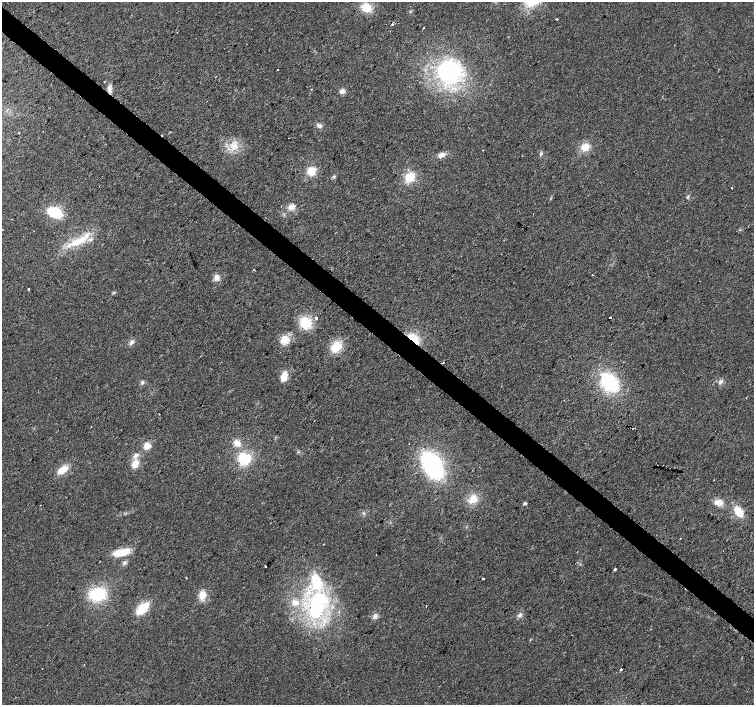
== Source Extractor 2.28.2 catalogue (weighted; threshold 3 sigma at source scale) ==
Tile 11 of 4 x 4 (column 3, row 3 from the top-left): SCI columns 3009-4511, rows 1642-3047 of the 6013 x 6028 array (HDU 1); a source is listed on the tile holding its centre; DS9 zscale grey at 2 x 2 block average (1 PNG px = mean of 2 x 2 image px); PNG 756 x 707 px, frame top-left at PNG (2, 2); no overlay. Shown black and unused: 4% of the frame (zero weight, under 2 of 3 exposures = <1% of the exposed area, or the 3 px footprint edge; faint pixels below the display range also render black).
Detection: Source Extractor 2.28.2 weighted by HDU 2 'WHT'; one run over the whole footprint, this tile lists its part. Background 0.0219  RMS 0.0061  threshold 0.0273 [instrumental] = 3 sigma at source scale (4.5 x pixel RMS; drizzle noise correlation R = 1.50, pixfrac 1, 0.0396/0.0396 arcsec/px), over >= 5 px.
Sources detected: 76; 6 cosmic-ray / hot-pixel residue — not listed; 2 inside a brighter listed object's ellipse — not listed separately; the other 68 listed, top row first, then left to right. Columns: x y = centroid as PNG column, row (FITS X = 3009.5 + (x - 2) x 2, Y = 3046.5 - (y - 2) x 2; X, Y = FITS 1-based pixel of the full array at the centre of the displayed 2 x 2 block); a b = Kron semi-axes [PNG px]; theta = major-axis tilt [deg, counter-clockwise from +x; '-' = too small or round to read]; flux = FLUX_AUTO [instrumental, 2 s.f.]
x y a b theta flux
366 8 10 8 -17 25
557 19 2 2 - 5.3
392 24 3 3 - 2
423 28 2 2 - 1.8
177 32 2 2 - 0.74
277 69 2 2 - 1.5
450 72 25 23 -8 180
109 89 9 5 -83 7.2
311 89 2 2 - 0.98
342 91 6 5 - 5.7
319 126 7 5 -21 4.5
19 133 2 2 - 0.82
234 146 9 9 - 15
585 147 9 7 45 19
541 154 5 3 - 2.5
442 155 10 6 22 7.5
311 171 7 6 - 26
334 177 5 4 - 2.2
410 177 11 9 43 24
731 188 2 2 - 3.3
688 197 5 3 - 1.8
291 207 9 7 17 8.8
55 212 11 6 -22 71
76 242 29 8 23 35
592 275 2 2 - 0.74
217 277 7 6 - 8.7
29 289 2 2 - 1.8
316 318 2 2 - 58
610 318 2 2 - 7.5
305 323 12 11 - 38
413 338 13 7 -41 29
285 340 10 8 37 20
131 342 8 4 45 4.8
336 347 11 8 41 31
284 376 8 5 75 22
142 382 5 4 - 2.9
609 382 17 11 -49 110
720 382 6 5 - 4.2
159 414 2 2 - 0.6
237 443 9 7 -46 12
147 446 7 6 - 13
136 456 7 5 40 6.1
244 458 11 10 - 50
135 464 7 6 - 17
432 466 20 13 -59 220
63 470 11 6 37 21
473 499 12 9 55 19
718 502 11 7 -5 12
525 503 4 3 - 2.2
739 512 13 8 -58 24
680 538 2 2 - 1.4
121 552 19 7 11 28
124 562 5 5 - 3.2
266 566 2 2 - 12
615 569 3 2 - 1.8
186 578 2 2 - 1.1
483 578 2 2 - 5.9
97 594 14 12 3 70
202 595 11 8 76 15
295 602 9 7 -2 11
317 605 31 18 73 150
426 606 2 2 - 0.7
142 608 11 6 42 49
519 615 6 4 27 3.8
375 616 7 5 34 4.6
572 635 2 2 - 1.8
42 668 2 2 - 0.49
621 669 2 2 - 12
Overlapping masked pixels (flux is a lower limit): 1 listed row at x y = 413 338
Diffuse or blended objects may show on this block-average render without a row.